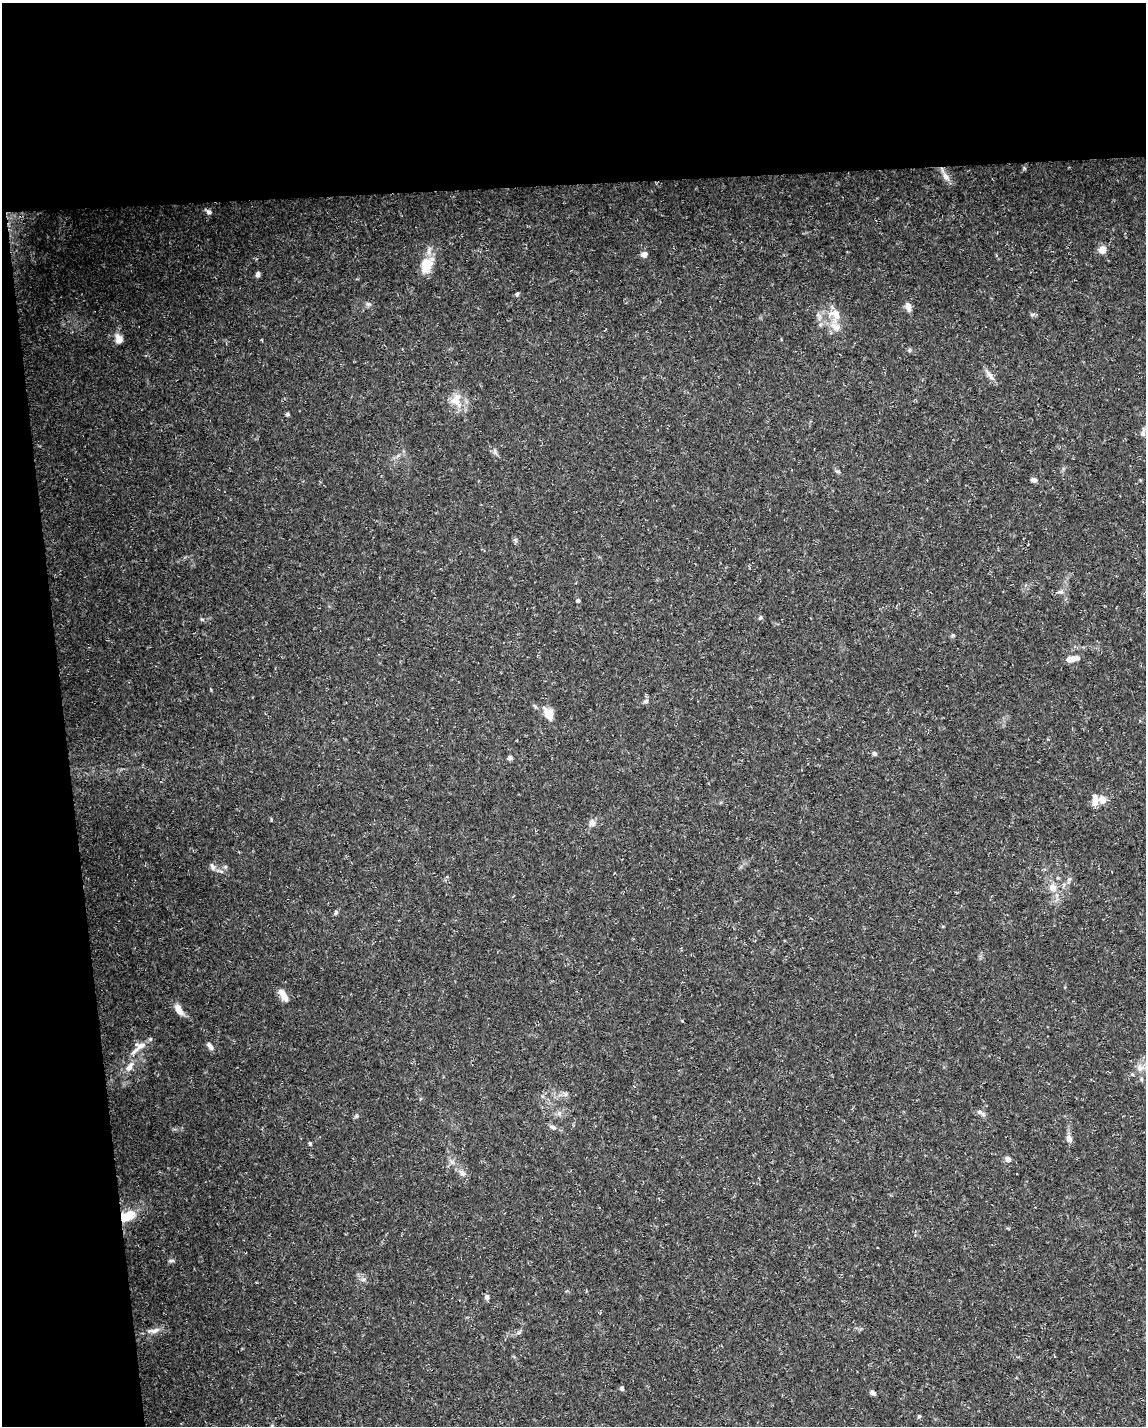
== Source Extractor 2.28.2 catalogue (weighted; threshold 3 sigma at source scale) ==
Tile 1 of 4 x 3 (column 1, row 1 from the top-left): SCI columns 1-1144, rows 2901-4324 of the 4574 x 4333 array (HDU 1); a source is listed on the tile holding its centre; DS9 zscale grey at full resolution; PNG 1148 x 1428 px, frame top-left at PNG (2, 3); no overlay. Shown black and unused: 18% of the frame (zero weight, under 3 of 5 exposures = <1% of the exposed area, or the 3 px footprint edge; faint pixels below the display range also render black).
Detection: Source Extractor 2.28.2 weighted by HDU 2 'WHT'; one run over the whole footprint, this tile lists its part. Background 0.0294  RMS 0.0029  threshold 0.013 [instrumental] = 3 sigma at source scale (4.5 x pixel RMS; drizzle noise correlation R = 1.50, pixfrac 1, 0.0396/0.0396 arcsec/px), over >= 5 px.
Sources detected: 60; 2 inside a brighter listed object's ellipse — not listed separately; the other 58 listed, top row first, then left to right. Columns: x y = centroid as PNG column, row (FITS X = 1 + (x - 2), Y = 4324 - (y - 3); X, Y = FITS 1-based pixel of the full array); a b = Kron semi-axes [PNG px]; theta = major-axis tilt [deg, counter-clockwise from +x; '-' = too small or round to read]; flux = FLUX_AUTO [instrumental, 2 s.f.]
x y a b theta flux
946 177 17 7 -60 1.9
209 212 8 6 -33 0.93
1102 250 5 5 - 6.6
644 254 8 6 27 1.3
426 265 23 14 62 5.7
258 274 5 5 - 0.98
517 294 6 5 - 0.5
368 304 8 5 -20 0.68
908 306 11 6 -76 1.7
835 315 21 17 -55 5.9
820 325 6 4 -72 0.48
119 339 13 9 -79 1.9
909 350 6 5 - 0.43
989 375 14 8 -46 1.7
456 401 21 16 -73 4.8
287 414 4 4 - 0.63
1143 433 9 6 -83 0.76
495 452 8 5 -82 0.75
1034 480 7 5 -15 1.1
515 540 7 5 -45 0.54
1060 592 8 5 -7 0.76
578 600 5 5 - 0.56
760 617 5 5 - 0.66
953 635 6 4 -2 0.42
1073 659 16 7 9 2
646 701 7 6 - 0.88
549 714 14 9 -59 3.9
874 754 6 6 - 0.62
510 758 6 5 - 0.9
1102 799 9 8 - 2.3
592 823 10 9 - 1.3
212 867 11 5 -69 0.87
1053 888 12 11 - 2.7
336 913 7 5 54 0.55
283 995 16 7 -59 2.4
179 1010 13 7 -57 2.7
210 1046 11 5 -51 1
139 1047 27 11 40 3.7
129 1067 15 8 56 2.3
1140 1068 13 9 13 2.6
565 1094 8 4 -45 0.66
979 1112 10 6 -9 1
559 1113 6 5 - 0.69
356 1116 5 5 - 0.47
553 1127 9 6 -20 0.9
1069 1138 10 7 -70 1.4
310 1143 5 4 - 0.39
1008 1159 7 6 - 1.2
462 1173 11 7 -48 1.4
127 1216 21 12 27 6
171 1261 8 4 0 0.5
363 1280 6 4 19 0.53
487 1297 6 5 - 1
154 1330 22 6 7 1.9
518 1333 6 4 19 0.51
622 1388 5 4 - 0.65
873 1393 7 5 -30 0.83
919 1416 5 5 - 0.41
Overlapping masked pixels (flux is a lower limit): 1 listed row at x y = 127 1216
Isophote crosses this tile's border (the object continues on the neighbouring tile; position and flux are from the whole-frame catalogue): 1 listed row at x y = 1140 1068
Unlisted compact peaks at least as high as the median listed source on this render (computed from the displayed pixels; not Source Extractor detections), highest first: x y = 202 619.